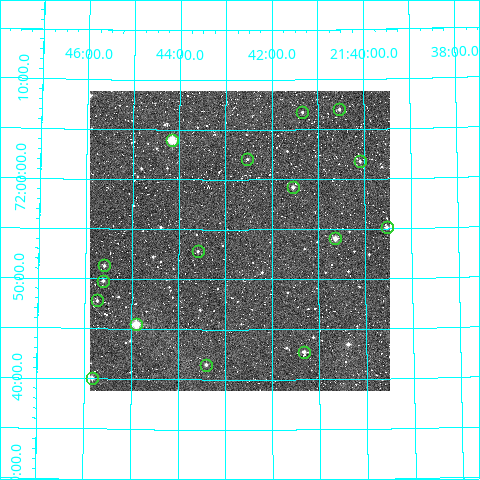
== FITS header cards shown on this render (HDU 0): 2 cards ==
NAXIS1  =                  300
NAXIS2  =                  300

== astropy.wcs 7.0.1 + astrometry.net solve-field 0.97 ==
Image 300 x 300 px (HDU 0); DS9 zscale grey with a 90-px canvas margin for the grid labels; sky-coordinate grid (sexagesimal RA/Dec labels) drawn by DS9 from the SOLVED WCS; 16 Tycho-2 reference stars matched to detected sources circled (green)
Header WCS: RA---TAN/DEC--TAN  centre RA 21:42:41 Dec +71:54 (325.67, +71.90 deg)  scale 6 arcsec/px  FOV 30.0' x 30.0'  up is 0 deg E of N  parity normal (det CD < 0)
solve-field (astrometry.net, Tycho-2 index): VERIFIED the header's WCS against the Tycho-2 star catalogue (16 matches, 0 conflicts) and refined it, rather than solving blind
Solved WCS: RA---TAN-SIP/DEC--TAN-SIP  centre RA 21:42:41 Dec +71:54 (325.67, +71.90 deg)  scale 6.01 arcsec/px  FOV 30.0' x 30.0'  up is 0 deg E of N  parity normal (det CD < 0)
The solver's refit moves the header's centre by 1 arcsec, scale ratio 1.001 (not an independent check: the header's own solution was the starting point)
Tycho-2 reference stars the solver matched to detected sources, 16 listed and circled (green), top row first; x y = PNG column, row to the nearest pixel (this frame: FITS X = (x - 90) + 1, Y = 300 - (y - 91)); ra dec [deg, ICRS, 3 dp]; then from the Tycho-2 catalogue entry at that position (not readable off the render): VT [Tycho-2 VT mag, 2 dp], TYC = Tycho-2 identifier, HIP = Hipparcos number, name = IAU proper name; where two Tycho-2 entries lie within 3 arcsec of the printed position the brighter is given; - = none
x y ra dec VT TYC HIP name
339 109 325.134 +72.117 11.99 4470-465-1 - -
302 112 325.333 +72.112 11.99 4470-1026-1 - -
172 140 326.041 +72.066 8.58 4470-343-1 - -
247 159 325.630 +72.034 12.14 4470-1717-1 - -
360 161 325.022 +72.029 11.65 4470-1527-1 - -
293 187 325.385 +71.987 11.64 4470-1810-1 - -
387 227 324.882 +71.919 11.16 4470-385-1 - -
335 238 325.162 +71.901 10.20 4470-1086-1 - -
198 251 325.896 +71.881 11.90 4470-961-1 - -
104 265 326.400 +71.855 11.66 4470-1686-1 - -
103 281 326.402 +71.830 11.44 4470-1050-1 - -
97 300 326.435 +71.797 11.51 4470-755-1 - -
136 324 326.225 +71.758 9.86 4470-255-1 - -
304 352 325.332 +71.713 10.85 4470-1126-1 - -
206 365 325.851 +71.692 11.49 4470-1609-1 - -
92 378 326.457 +71.668 11.34 4470-910-1 - -